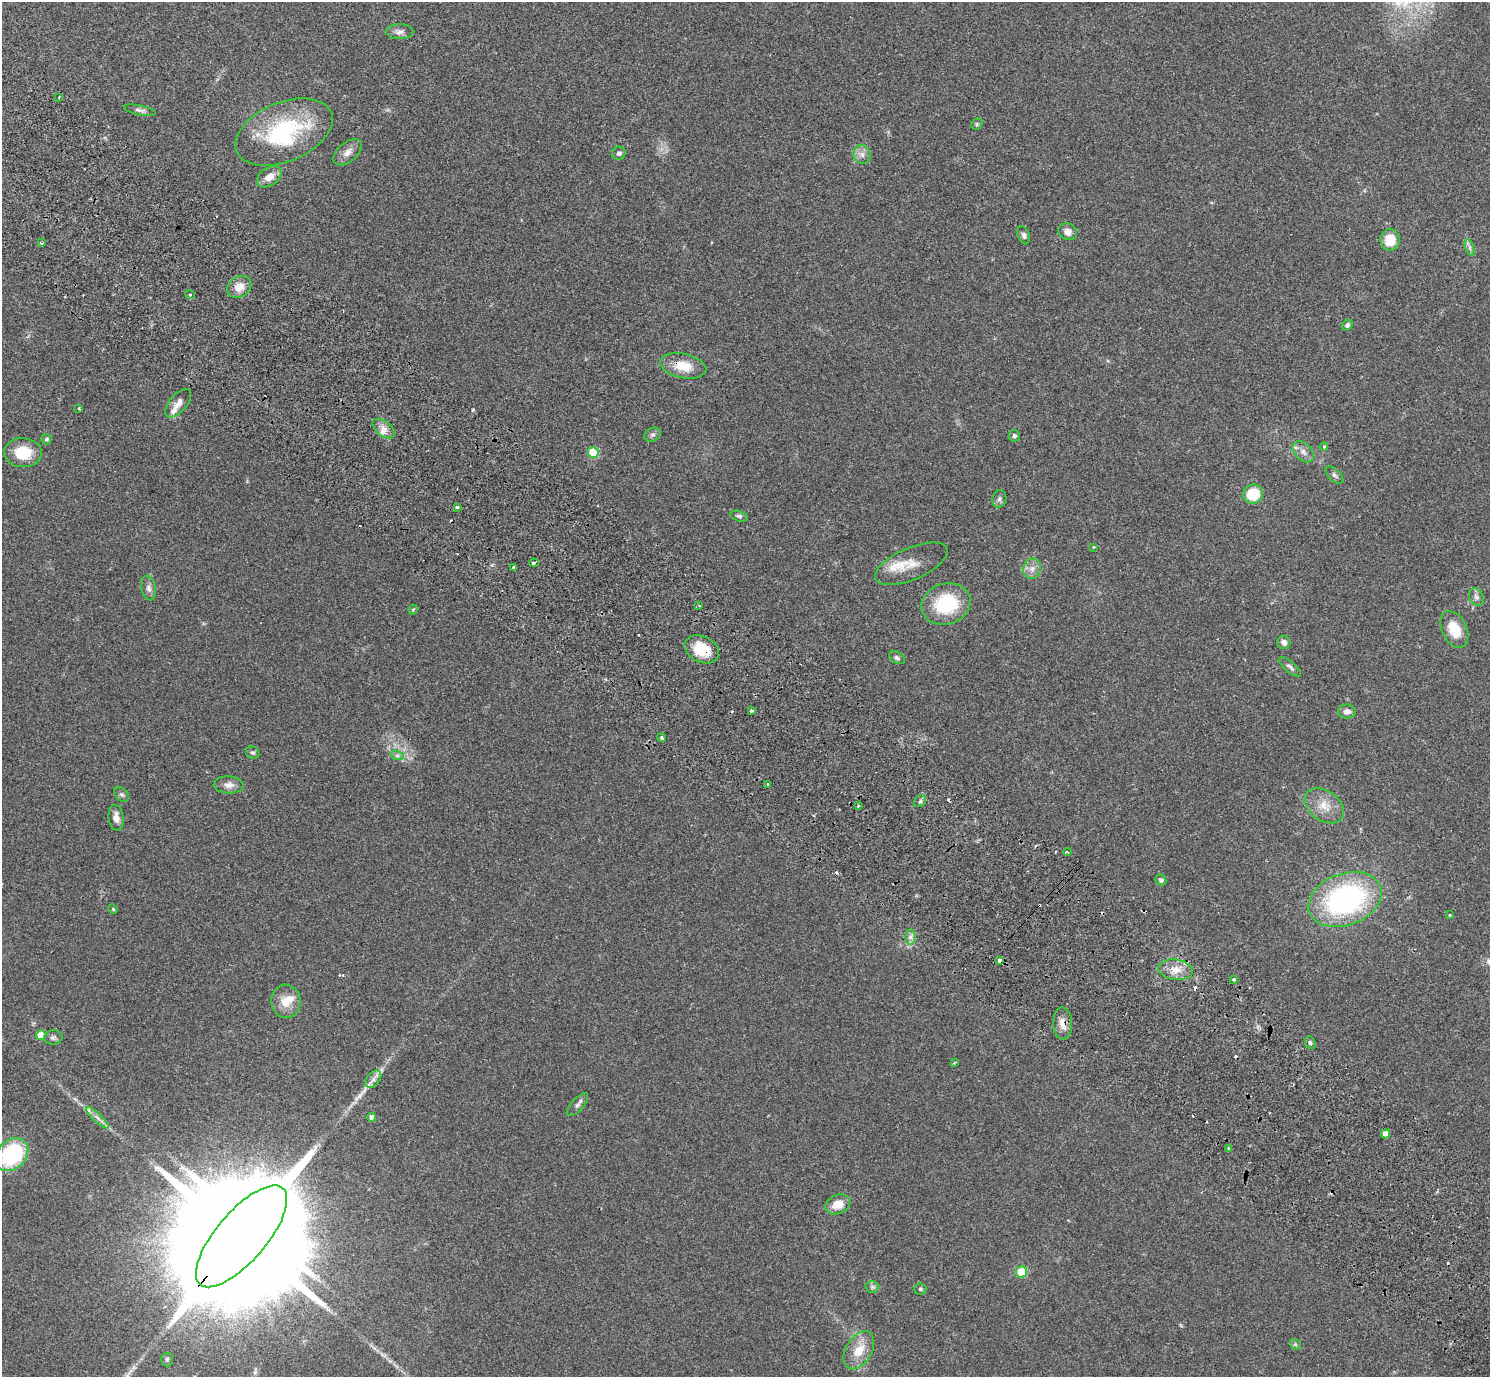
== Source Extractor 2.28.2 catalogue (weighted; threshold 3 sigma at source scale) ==
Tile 6 of 4 x 4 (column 2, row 2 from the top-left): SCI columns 1528-3015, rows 2957-4331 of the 6035 x 6052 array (HDU 1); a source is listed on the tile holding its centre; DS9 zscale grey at full resolution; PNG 1492 x 1379 px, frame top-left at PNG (2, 2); each listed source drawn as its Kron ellipse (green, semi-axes under 4 px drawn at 4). Shown black and unused: <1% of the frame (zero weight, under 2 of 3 exposures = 3% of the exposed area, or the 3 px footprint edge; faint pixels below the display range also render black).
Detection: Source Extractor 2.28.2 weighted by HDU 2 'WHT'; one run over the whole footprint, this tile lists its part. Background 0.0836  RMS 0.0076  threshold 0.034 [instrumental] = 3 sigma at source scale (4.5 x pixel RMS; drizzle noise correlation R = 1.50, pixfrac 1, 0.05/0.05 arcsec/px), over >= 5 px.
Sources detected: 106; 12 cosmic-ray / hot-pixel residue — neither listed nor drawn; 4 inside a brighter listed object's ellipse — not listed separately; the other 90 listed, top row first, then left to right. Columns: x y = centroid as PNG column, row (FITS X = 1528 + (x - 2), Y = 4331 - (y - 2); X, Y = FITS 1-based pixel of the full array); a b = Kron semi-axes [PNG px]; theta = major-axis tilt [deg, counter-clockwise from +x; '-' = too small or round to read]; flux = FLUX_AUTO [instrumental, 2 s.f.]
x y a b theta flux
400 32 14 7 -1 3.6
59 97 3 2 - 0.66
140 110 16 5 -12 2.4
977 124 6 5 - 1.1
284 132 51 29 23 78
348 152 17 9 41 5.2
619 153 7 6 - 1.9
862 154 10 8 -75 4
269 177 13 9 35 7.1
1068 232 10 8 -27 4.4
1024 235 9 6 -69 2
1390 240 10 9 - 16
41 243 3 2 - 0.82
1470 247 8 4 -71 1.7
239 287 13 10 33 8.6
190 295 5 3 - 4.7
1347 325 6 5 - 1.9
683 366 23 12 -11 15
178 403 17 9 49 5.1
79 408 3 2 - 1
384 429 13 7 -38 5.1
652 435 8 6 29 1.9
1014 436 6 5 - 1.7
46 439 5 5 - 1.5
1324 447 4 3 - 0.85
593 452 5 5 - 31
1303 452 12 8 -46 4.4
23 453 19 14 -2 21
1334 475 11 6 -44 2
1253 494 10 9 - 22
999 499 9 7 80 2.3
457 507 3 3 - 7.9
739 516 9 5 -14 1.8
1094 547 2 2 - 0.7
534 563 4 3 - 4.8
911 564 39 16 23 14
514 568 4 4 - 3.6
1032 569 10 8 71 4.5
148 588 12 7 -79 3.2
1476 597 9 6 -61 2.5
946 604 25 20 18 43
699 606 3 3 - 0.91
413 610 5 3 - 0.99
1454 629 20 12 -64 17
1284 642 7 6 - 3.1
702 649 18 13 -26 19
897 658 8 5 -32 1.6
1290 667 14 5 -40 2.3
751 711 3 3 - 1.4
1347 712 9 7 0 4
662 737 5 4 - 1.4
253 753 7 6 - 1.6
397 755 7 4 -19 1.7
768 784 3 3 - 1.9
229 785 15 8 -2 4.6
122 794 8 6 -47 1.7
920 801 6 5 - 1.4
858 806 3 3 - 1.1
1324 806 22 15 -36 13
116 818 13 7 -84 4.6
1067 852 4 2 - 0.65
1161 880 6 5 - 1.9
1345 899 38 26 20 140
113 909 5 3 - 0.67
1450 915 3 3 - 0.64
910 937 7 5 -90 2.5
999 960 3 3 - 5.1
1176 970 17 10 -7 8.9
1234 979 4 3 - 1.9
286 1001 17 14 -85 11
1063 1023 16 9 -88 6.8
41 1035 5 5 - 13
53 1037 9 7 7 2.1
1310 1043 6 5 - 1.5
955 1062 4 3 - 0.7
373 1079 10 6 52 3.5
577 1105 14 6 48 2.6
372 1117 4 4 - 3.6
97 1118 15 4 -44 3.6
1386 1134 4 4 - 5.9
1228 1148 3 3 - 0.75
12 1155 18 14 45 66
838 1204 13 9 23 10
241 1236 63 25 49 64000
1022 1272 5 5 - 22
872 1287 6 6 - 1.7
920 1289 6 6 - 1.5
1295 1344 6 4 -44 1
859 1350 21 13 59 14
167 1359 7 6 - 1.6
Overlapping masked pixels (flux is a lower limit): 7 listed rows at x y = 190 295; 683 366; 534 563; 702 649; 999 960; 1063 1023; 241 1236
Isophote crosses this tile's border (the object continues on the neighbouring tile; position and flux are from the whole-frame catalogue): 1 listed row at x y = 12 1155